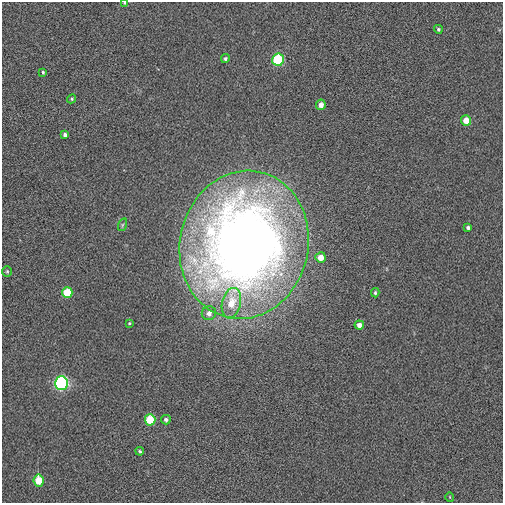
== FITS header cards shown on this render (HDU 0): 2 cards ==
NAXIS1  =                  501 / Axis length
NAXIS2  =                  501 / Axis length

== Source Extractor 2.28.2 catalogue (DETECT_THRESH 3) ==
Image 501 x 501 px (HDU 0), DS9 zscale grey, 1 PNG px = 1 image px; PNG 505 x 505 px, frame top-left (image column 1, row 501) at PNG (2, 2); each listed source drawn as its Kron ellipse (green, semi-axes under 4 px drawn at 4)
Background 0.0106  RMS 0.28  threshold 0.837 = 3 sigma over >= 5 px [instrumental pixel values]
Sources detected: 26; all 26 listed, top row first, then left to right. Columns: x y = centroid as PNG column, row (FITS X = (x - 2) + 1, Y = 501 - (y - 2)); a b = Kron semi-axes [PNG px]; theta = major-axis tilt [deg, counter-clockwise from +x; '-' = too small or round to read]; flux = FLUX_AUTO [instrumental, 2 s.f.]
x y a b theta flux
125 3 4 3 - 21
438 29 4 4 - 32
225 59 4 4 - 35
278 60 6 6 - 1300
43 72 4 3 - 24
72 99 5 4 - 22
321 105 5 4 - 120
466 120 5 5 - 240
65 135 4 4 - 67
122 225 6 4 71 32
468 227 4 3 - 47
244 245 74 64 77 24000
321 257 5 5 - 180
7 271 5 4 - 25
67 293 5 5 - 480
375 293 4 3 - 28
231 303 15 9 76 390
209 313 7 7 - 97
129 323 4 3 - 18
359 325 4 4 - 100
61 383 7 6 - 3200
150 420 5 5 - 560
166 420 5 4 - 52
140 451 4 3 - 23
39 480 6 5 - 350
450 497 5 3 - 14
At the frame edge (FLAGS 8, measured only in part): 1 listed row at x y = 125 3